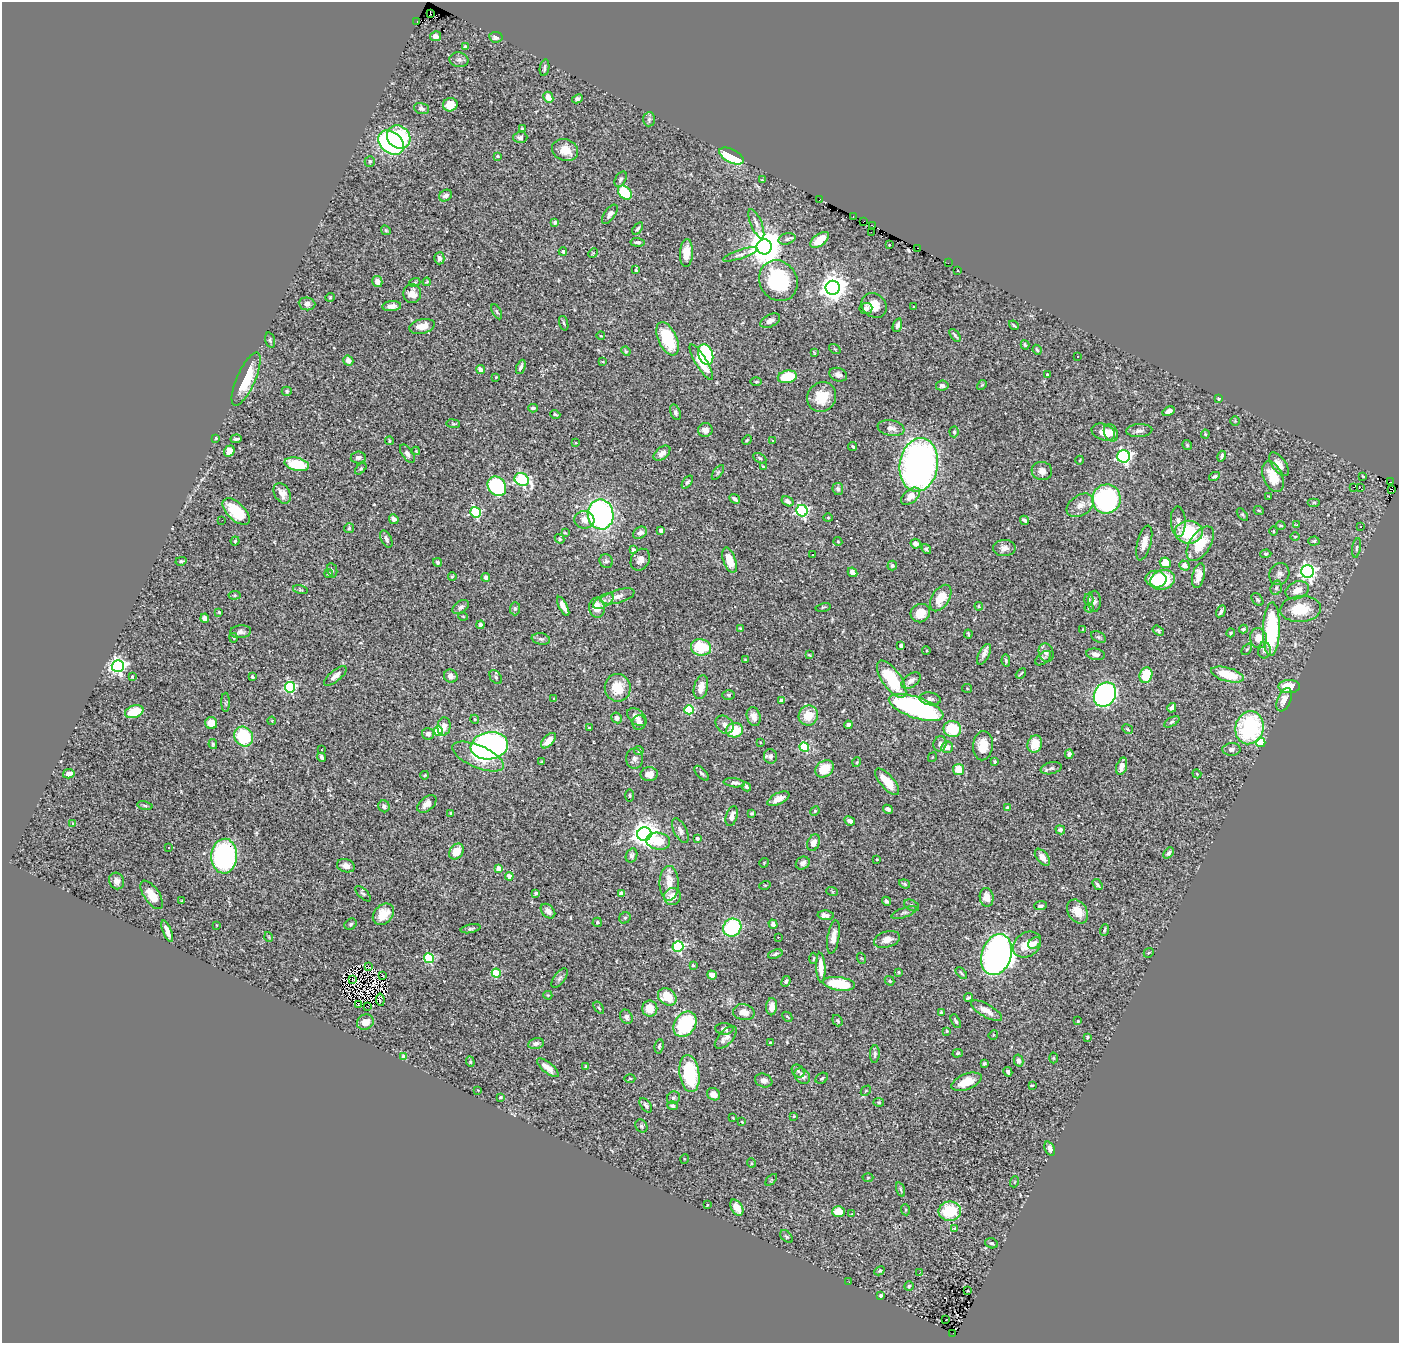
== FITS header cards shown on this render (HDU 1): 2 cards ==
NAXIS1  =                 1397
NAXIS2  =                 1341

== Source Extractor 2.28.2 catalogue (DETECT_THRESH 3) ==
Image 1397 x 1341 px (HDU 1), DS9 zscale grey, 1 PNG px = 1 image px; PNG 1401 x 1345 px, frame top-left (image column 1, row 1341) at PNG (2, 2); each listed source drawn as its Kron ellipse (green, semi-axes under 4 px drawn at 4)
Background 1.12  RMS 0.025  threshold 0.0749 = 3 sigma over >= 5 px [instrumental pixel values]
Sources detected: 513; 3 with non-positive FLUX_AUTO (blend fragments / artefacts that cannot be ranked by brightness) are neither listed nor drawn; of the other 510, the 500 brightest by FLUX_AUTO listed and drawn (10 fainter detections omitted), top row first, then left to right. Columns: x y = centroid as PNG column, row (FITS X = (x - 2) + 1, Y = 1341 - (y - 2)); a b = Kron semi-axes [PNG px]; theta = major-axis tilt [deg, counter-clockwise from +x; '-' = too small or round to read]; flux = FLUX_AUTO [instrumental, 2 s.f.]
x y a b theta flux
430 14 3 3 - 100
417 22 3 2 - 38
436 36 5 5 - 9.1
496 37 7 5 -10 7.6
466 47 4 3 - 3.7
459 60 9 7 -10 5.3
544 68 8 4 80 4.2
548 97 6 5 - 19
577 99 6 4 28 4.7
450 105 7 6 - 23
422 109 8 5 -16 4
649 119 7 6 - 4.4
522 129 4 3 - 3.4
399 137 12 11 - 120
520 137 7 5 2 4.4
391 142 14 10 -39 260
565 150 13 10 -23 25
497 156 4 3 - 1.8
731 156 13 6 -27 68
370 161 5 5 - 3.2
621 179 8 5 62 4.1
762 180 3 2 - 1.4
625 193 8 5 -47 85
445 196 7 5 37 6.7
820 200 3 3 - 59
610 214 11 5 54 8
853 216 2 2 - 1.6
863 221 3 2 - 3.9
555 222 3 3 - 4.3
756 224 16 5 -67 9
872 225 4 3 - 2.1
638 228 7 4 54 3.1
386 230 5 4 - 2.1
872 233 3 2 - 3.7
787 239 9 5 15 4.3
820 240 11 5 37 33
637 242 7 4 -5 4
889 245 4 3 - 1.2
764 247 7 7 - 4500
918 248 2 2 - 6.1
563 252 4 4 - 3.7
593 253 5 4 - 1.8
686 253 14 6 86 23
740 254 18 4 19 6.8
439 258 6 5 - 7.5
948 263 2 2 - 1.6
636 270 4 3 - 4.7
958 271 3 2 - 2.3
377 281 5 5 - 14
778 281 21 18 -57 140
415 282 5 3 - 1.6
427 282 4 3 - 1.6
833 288 7 7 - 2000
412 294 9 9 - 14
330 297 5 4 - 1.7
307 304 8 6 -6 8
874 305 13 11 -42 27
392 306 9 5 5 9.6
913 307 3 2 - 1.5
866 308 6 5 - 5.2
497 312 8 3 -60 2.4
770 321 10 6 26 8.3
564 323 7 3 -72 2.4
897 325 7 4 72 5.1
1014 325 5 3 - 2.6
422 326 13 7 13 16
955 335 7 3 -52 2.9
601 336 4 2 - 1.3
668 339 17 9 -65 72
270 340 8 4 -74 2.9
1025 345 5 3 - 2.2
835 349 6 4 -34 2.2
1037 350 5 2 - 2
626 351 5 4 - 2.1
814 353 3 2 - 1.2
706 355 11 7 -70 180
1077 356 3 2 - 2.1
348 361 5 5 - 11
603 362 4 3 - 1.3
701 362 20 5 -59 41
521 367 7 3 68 4.7
480 370 4 4 - 11
838 375 9 6 -19 7.2
1048 375 3 3 - 4.8
496 377 3 2 - 1.2
787 377 9 6 10 61
246 379 29 9 66 56
756 382 5 3 - 1.9
982 385 5 4 - 2.1
942 386 6 5 - 6.6
287 391 5 4 - 2.2
822 397 15 14 - 38
1219 398 3 3 - 2.3
533 408 5 3 - 2.9
1169 411 6 4 32 10
675 412 8 5 -67 4.1
555 414 5 3 - 3
1235 421 5 5 - 2
453 424 6 4 -7 2.4
891 428 13 7 -10 10
705 430 7 7 - 8.5
1139 431 13 6 3 7.4
954 432 5 4 - 2.4
1103 432 12 8 -19 19
1111 433 9 6 -64 8.6
1205 434 4 4 - 1.8
216 438 3 3 - 1.4
236 439 6 3 5 3.6
747 440 5 4 - 2
772 440 3 2 - 3.2
389 441 4 4 - 2.2
576 443 4 2 - 1.3
1187 445 5 5 - 2.3
853 446 4 3 - 3.4
229 451 6 5 - 16
416 451 4 4 - 1.3
662 453 10 6 39 11
407 454 10 5 -56 6.4
1124 456 6 6 - 390
1222 456 5 3 - 3.7
358 457 7 6 - 6.2
760 458 7 4 -28 2.6
1080 460 4 3 - 1.3
297 464 12 6 -13 68
1279 464 14 7 -53 12
919 465 27 19 81 820
763 467 4 3 - 1.8
361 469 7 4 46 2.9
1042 471 10 9 - 12
718 472 8 4 54 2.8
1214 476 6 4 29 2.7
1363 476 3 2 - 1.5
1273 477 16 9 -66 41
522 480 7 6 - 250
687 482 7 4 52 3.5
1391 482 3 2 - 3.2
497 486 10 8 -50 210
1353 487 3 2 - 56
1360 487 3 2 - 280
838 489 6 5 - 5.3
1391 489 2 2 - 340
282 493 11 7 -58 13
911 496 11 6 37 16
1269 496 3 2 - 2.3
735 499 5 3 - 4.3
1106 499 14 14 - 320
788 501 6 4 -31 6.1
1314 502 6 4 0 2
1080 505 15 10 33 16
236 511 17 9 -43 57
802 511 6 5 - 290
1259 511 5 3 - 1.5
475 512 5 5 - 170
601 514 15 13 -80 430
1242 515 7 3 -51 2.1
828 518 4 4 - 1.9
394 519 5 4 - 6.4
222 520 3 2 - 1.3
584 520 10 8 -6 13
1024 520 5 3 - 4.4
1178 521 15 7 -87 9.4
1297 524 3 3 - 2.4
1281 526 5 4 - 2.7
1361 527 3 3 - 1.6
349 528 5 5 - 2.5
661 530 4 3 - 9.8
1273 531 4 3 - 1.5
1189 532 14 11 0 90
565 533 4 2 - 1.6
640 533 7 5 30 7.6
1295 536 5 3 - 1.4
386 539 9 5 -63 6.1
560 539 5 3 - 2.3
235 541 4 4 - 2.2
1314 541 5 4 - 2.5
838 542 4 3 - 2.3
1144 543 18 7 75 15
1200 543 19 10 58 44
916 544 5 4 - 7.5
1004 548 11 8 2 11
1357 548 10 4 81 3.3
926 549 5 3 - 3.4
633 550 4 3 - 8
812 554 3 2 - 1.6
1266 554 5 4 - 2.1
640 560 11 9 59 10
730 560 13 6 -70 29
181 561 6 4 14 3.3
606 561 7 6 - 4
437 562 4 4 - 2.7
1165 563 5 5 - 31
1185 565 5 4 - 11
892 566 5 4 - 2.9
332 570 7 5 -80 2.7
853 572 5 4 - 9
1308 572 6 6 - 580
329 574 4 3 - 2.7
1279 574 11 9 62 8.2
452 576 4 3 - 2
1198 576 13 6 77 16
486 577 4 4 - 4.2
1156 579 10 8 -8 33
1162 580 13 9 17 90
1276 588 7 5 74 4
300 590 7 3 -12 2
1297 590 12 8 22 16
235 595 6 4 6 2.1
617 596 17 6 16 12
941 598 15 8 57 33
1089 599 6 4 -87 3
1257 600 7 5 -51 3
603 601 11 6 32 8
1094 601 10 6 90 5.8
563 606 10 4 -62 14
979 606 4 3 - 1.9
461 607 9 6 32 5.1
823 607 7 3 13 1.9
597 608 10 7 -86 22
1089 608 4 4 - 2.2
515 609 6 5 - 3.5
1301 609 20 13 3 49
1221 611 6 3 59 4.1
219 612 3 2 - 1.6
920 613 10 9 - 27
463 616 5 3 - 1.3
205 618 4 4 - 7.8
480 625 4 4 - 5
741 628 4 3 - 1.7
1083 629 4 3 - 1.3
1243 629 4 4 - 2.5
1271 629 27 8 88 180
1158 631 6 4 -34 2.8
240 632 10 6 6 6.7
1231 633 4 3 - 1.9
968 634 4 2 - 1.9
1098 637 8 5 -26 3
233 638 5 2 - 1.9
1259 638 10 8 -77 21
541 639 9 5 -10 4.1
901 646 4 3 - 3.4
701 647 10 8 -15 62
1247 649 6 3 53 2.3
1264 650 8 6 85 6.2
926 651 4 3 - 1.6
1046 653 9 7 -72 7.5
984 654 11 5 62 7.1
1096 654 9 5 -11 8.3
809 655 4 3 - 1.6
1043 658 9 5 40 3.7
745 660 4 4 - 1.7
1006 661 6 4 -80 2.8
118 666 6 6 - 590
1021 673 6 2 41 2
1146 675 8 6 75 56
1227 675 17 7 -16 48
335 676 14 5 40 10
451 676 7 6 - 8
132 677 3 3 - 2.3
252 677 3 3 - 3.5
496 677 8 5 -54 3.7
892 679 22 9 -55 89
911 680 11 6 35 7.3
1289 686 10 6 1 40
290 687 5 5 - 200
701 687 12 7 76 16
618 688 14 13 - 36
967 688 5 4 - 1.8
1105 694 13 10 57 480
729 695 6 5 - 2.6
554 699 4 2 - 1.3
930 699 11 6 -7 5.9
782 700 4 4 - 13
1284 700 12 6 67 14
226 702 9 3 -88 2.2
916 707 28 10 -19 390
1172 708 5 4 - 5.3
689 710 4 4 - 120
134 712 9 6 18 47
808 715 10 9 - 32
637 717 11 7 -40 12
754 717 9 6 -74 13
617 718 5 5 - 5.9
475 719 4 4 - 2
272 721 4 3 - 1.3
639 722 7 7 - 7.1
1172 722 8 4 31 3.4
211 723 6 6 - 22
725 725 10 8 -45 9.8
848 725 4 4 - 5.7
444 726 9 6 84 9.8
589 728 3 3 - 1.9
1249 728 17 14 75 180
952 729 9 8 - 62
1128 729 6 4 -28 2.4
735 730 8 7 - 42
438 731 5 4 - 110
428 734 6 5 - 6.4
244 737 10 9 - 92
548 741 9 5 48 20
760 742 3 2 - 1.1
1261 742 5 4 - 48
213 744 5 3 - 2.1
940 744 7 6 - 7.6
1035 744 9 7 72 31
489 746 19 13 9 430
983 746 14 10 86 26
804 747 5 4 - 95
947 747 6 5 - 11
1231 749 9 6 2 6.2
321 750 3 2 - 1.4
639 750 5 4 - 6.6
1069 754 4 4 - 4.9
770 756 7 6 - 6.1
322 757 4 3 - 4.5
478 757 28 11 -23 49
932 757 5 3 - 1.5
635 759 10 8 89 7.1
542 762 3 3 - 1.6
857 762 5 3 - 1.5
995 762 3 3 - 2.8
1122 766 9 5 72 13
1051 768 10 6 13 5.1
825 769 10 7 38 37
958 770 5 5 - 28
701 773 9 4 -47 4
69 774 6 4 13 10
649 774 8 7 - 13
1197 774 4 3 - 1.4
425 775 4 3 - 1.2
887 782 17 6 -49 37
734 783 10 4 -7 6.2
746 787 5 4 - 3.4
629 795 6 3 -89 1.8
778 799 12 5 27 14
427 804 11 6 40 12
145 805 8 4 -9 2.8
384 806 6 5 - 3.8
1007 808 4 3 - 6.4
888 809 5 4 - 4
815 811 5 4 - 2.3
450 813 4 3 - 2.5
752 813 4 3 - 1.9
732 816 10 5 72 11
850 821 5 4 - 6.5
73 824 3 3 - 4
680 830 13 6 -63 8.3
1060 830 5 4 - 4.6
644 834 7 7 - 1900
697 838 4 3 - 3.2
658 841 12 8 -9 39
814 843 8 6 68 14
168 848 3 2 - 4
456 851 8 6 52 27
1169 853 6 4 46 4.8
632 855 7 5 73 5.7
224 856 17 13 87 310
1042 857 10 5 -51 14
877 859 3 2 - 1.2
764 863 5 3 - 1.4
803 863 7 6 - 6.2
346 866 9 6 -15 11
499 869 4 4 - 20
509 876 4 4 - 25
117 881 8 7 - 8.7
669 883 17 9 89 24
904 884 6 4 -19 3.1
765 885 5 3 - 1.8
1097 885 6 4 -56 3.6
832 891 6 4 -20 2
536 893 3 3 - 4
363 894 10 4 -45 3.9
621 894 4 4 - 16
152 895 16 7 -56 27
672 897 9 8 - 22
987 897 9 7 -82 18
182 901 3 2 - 1.4
887 901 5 3 - 3.9
912 905 8 5 -27 4.2
1040 906 6 4 5 4.5
548 911 8 6 -45 9.4
1077 911 13 9 -57 25
904 913 13 5 19 4.7
383 914 12 9 47 24
826 915 8 4 -4 12
625 918 6 5 - 2.9
597 922 5 4 - 3.4
351 924 6 5 - 3.1
773 924 5 4 - 6.1
216 925 3 2 - 1.3
732 927 9 8 - 130
471 929 10 4 10 3.4
1104 930 6 3 72 2.1
167 931 11 3 -68 10
269 937 5 3 - 1.2
778 937 3 2 - 2.9
833 937 17 6 81 16
887 939 13 8 16 14
1034 943 7 5 40 6.1
1027 944 15 11 35 29
678 946 5 5 - 210
1149 953 5 3 - 1.8
775 954 7 4 18 3.2
996 955 21 14 71 1100
429 958 5 5 - 120
813 958 5 3 - 1.9
861 958 5 3 - 1.5
693 965 3 3 - 2.1
369 967 3 2 - 2
821 968 15 4 -87 23
899 972 4 3 - 1.7
496 973 4 4 - 79
961 973 7 2 -46 2
383 975 3 2 - 1.6
712 975 5 4 - 16
559 978 11 5 53 5.1
353 980 3 2 - 1.2
786 981 5 4 - 4.4
889 981 5 4 - 2.3
839 984 16 6 -8 68
548 995 4 3 - 2
667 997 10 8 -37 39
968 997 4 3 - 2.6
380 1000 6 2 -83 2.5
358 1004 2 2 - 1.5
367 1006 2 2 - 30
772 1007 8 5 86 15
599 1008 7 3 -54 2.1
650 1009 8 7 - 29
986 1011 17 6 -30 18
744 1012 11 8 -10 14
941 1013 3 3 - 3.4
626 1017 7 6 - 6.1
787 1017 5 3 - 1.7
838 1021 6 4 -53 2.6
956 1021 7 3 -62 3.8
1078 1021 3 3 - 2.1
365 1022 9 7 28 17
685 1024 14 10 54 130
724 1029 9 5 -3 6.4
947 1031 3 3 - 2.4
993 1035 5 4 - 1.9
726 1037 14 7 46 11
1087 1037 4 3 - 2.1
536 1043 8 5 11 6.3
770 1043 4 3 - 2.3
659 1046 7 4 82 3.1
958 1053 5 4 - 2
875 1054 9 5 86 4.6
404 1056 4 3 - 12
1054 1058 5 3 - 1.7
1018 1061 6 5 - 4.9
470 1062 5 4 - 2.4
984 1064 3 3 - 2.8
586 1067 4 3 - 3.7
548 1068 13 5 -39 14
798 1071 7 5 -50 3.5
1008 1072 5 3 - 4.3
689 1073 19 10 -82 110
802 1076 9 6 -47 7.8
630 1078 5 3 - 1.6
822 1078 6 5 - 3
764 1080 9 6 -20 7.2
966 1082 16 7 21 27
1032 1085 3 2 - 1.7
478 1090 3 2 - 1.3
866 1091 6 3 46 1.7
714 1094 7 6 - 15
500 1097 3 2 - 1.8
673 1098 7 6 - 3.5
879 1102 5 4 - 1.9
646 1105 8 5 -54 4.6
672 1106 5 4 - 4.1
794 1116 3 3 - 1.3
733 1118 3 2 - 1.2
742 1122 3 2 - 1.3
641 1126 7 5 -53 3.6
1050 1149 7 5 -67 7.6
684 1159 5 3 - 1.6
751 1163 5 3 - 1.5
868 1177 5 3 - 1.5
771 1180 7 3 45 1.6
1014 1182 5 3 - 1.5
901 1190 7 3 -71 2.2
707 1205 3 2 - 1.1
737 1208 9 5 -58 17
905 1210 5 3 - 1.7
838 1211 6 5 - 21
950 1211 11 9 -1 66
852 1214 3 3 - 1.1
954 1229 4 3 - 2.3
787 1237 7 5 -45 2.8
992 1243 6 5 - 3.4
880 1271 5 4 - 2.5
919 1273 2 2 - 7.4
849 1282 3 2 - 2.6
909 1286 5 4 - 2.3
968 1291 3 2 - 1.4
880 1296 4 3 - 2.6
946 1320 3 2 - 9.2
953 1333 2 2 - 8.1
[10 fainter detections neither listed nor drawn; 3 non-positive-flux detections neither listed nor drawn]